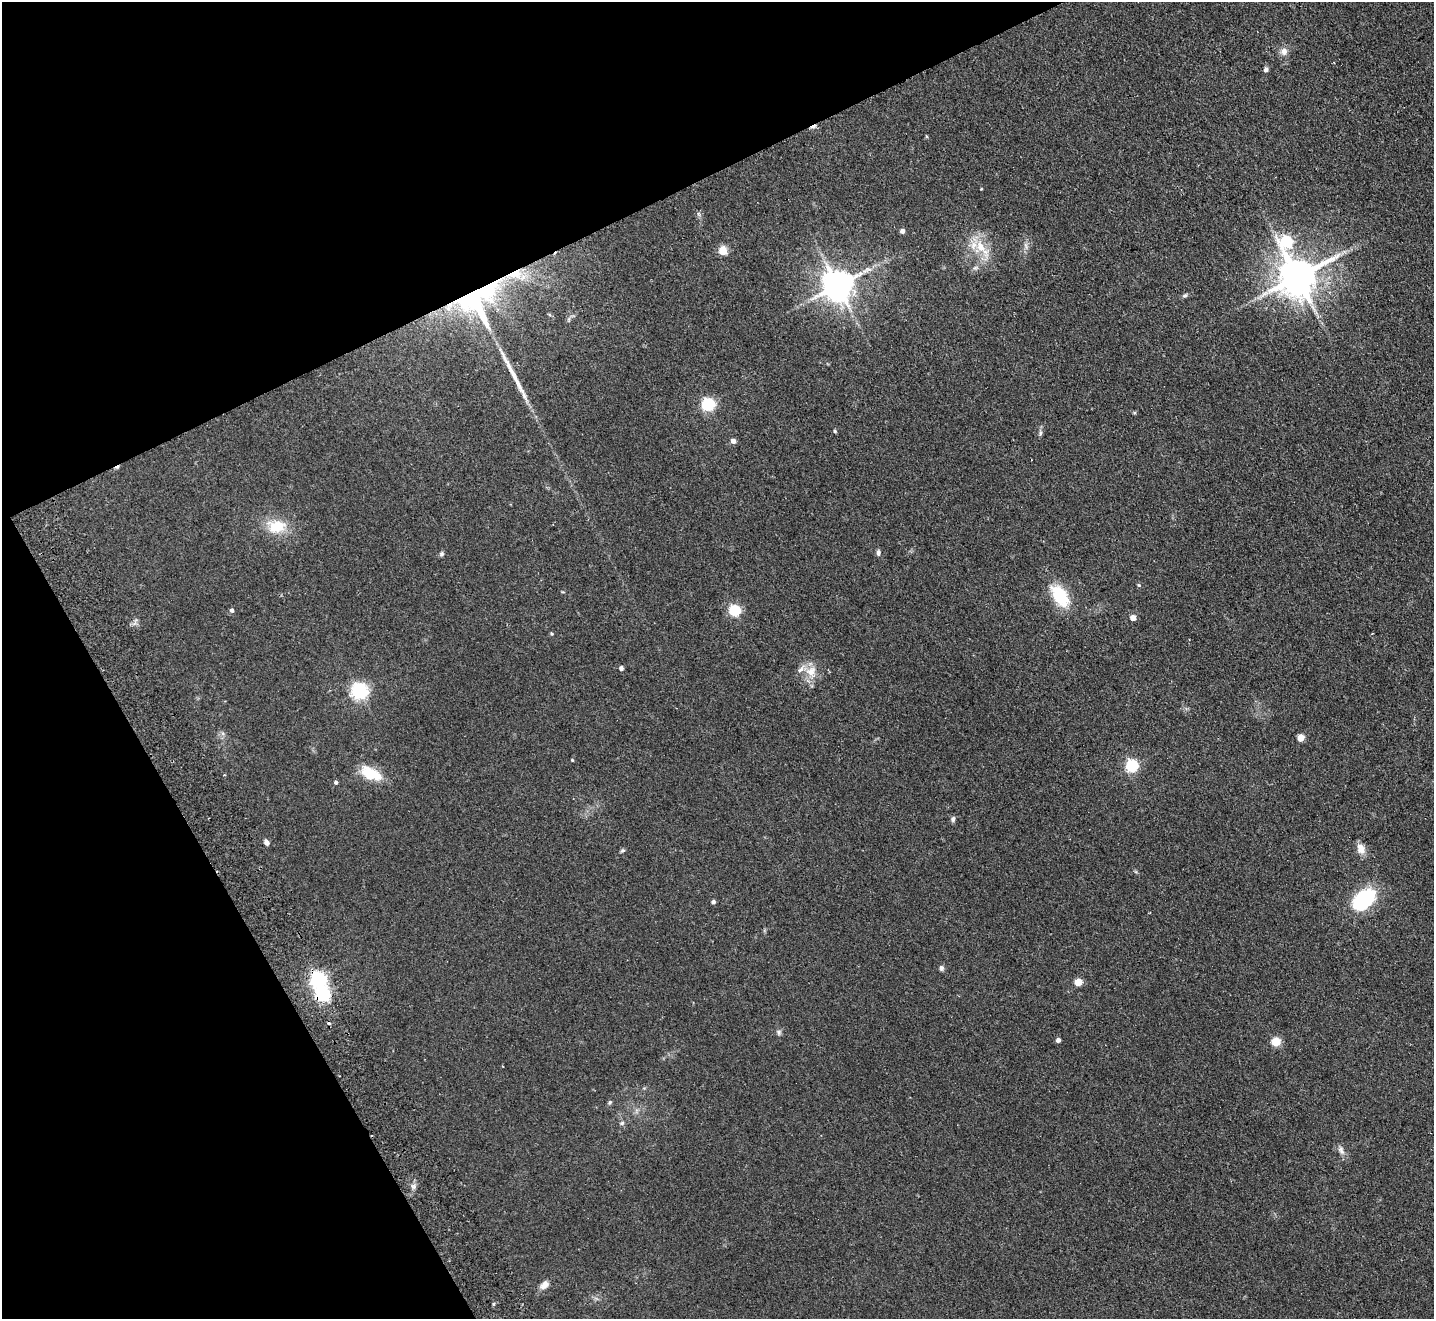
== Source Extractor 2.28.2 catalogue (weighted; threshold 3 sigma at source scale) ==
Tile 5 of 4 x 4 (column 1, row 2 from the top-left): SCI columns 52-1483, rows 2955-4271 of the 5830 x 5776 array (HDU 1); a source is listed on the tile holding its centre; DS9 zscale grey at full resolution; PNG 1436 x 1321 px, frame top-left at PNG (2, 2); no overlay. Shown black and unused: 25% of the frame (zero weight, under 2 of 3 exposures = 3% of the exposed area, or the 3 px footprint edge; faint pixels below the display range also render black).
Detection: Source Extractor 2.28.2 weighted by HDU 2 'WHT'; one run over the whole footprint, this tile lists its part. Background 0.0999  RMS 0.0098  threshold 0.044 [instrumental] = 3 sigma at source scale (4.5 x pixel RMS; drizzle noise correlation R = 1.50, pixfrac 1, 0.05/0.05 arcsec/px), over >= 5 px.
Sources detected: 58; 3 cosmic-ray / hot-pixel residue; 1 long thin detection or spike segment (spike, bleed or trail) — not listed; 1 inside a brighter listed object's ellipse — not listed separately; the other 53 listed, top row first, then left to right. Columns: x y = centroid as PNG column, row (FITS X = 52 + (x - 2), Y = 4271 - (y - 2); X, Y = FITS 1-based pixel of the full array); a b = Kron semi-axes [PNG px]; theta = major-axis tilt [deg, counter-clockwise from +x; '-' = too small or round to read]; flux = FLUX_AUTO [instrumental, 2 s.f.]
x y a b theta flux
1284 51 11 9 76 5.2
1266 69 7 5 76 2.3
926 136 4 3 - 1
902 231 5 4 - 3.9
1286 242 10 7 84 97
982 248 32 11 -51 21
723 251 5 5 - 37
515 274 21 12 6 19
1297 277 11 10 - 3000
838 285 9 9 - 1700
1185 296 7 5 19 1.7
477 301 41 36 73 150
569 319 7 4 71 1.5
708 404 6 6 - 160
835 431 5 4 - 1.2
1040 433 6 4 89 1.8
733 441 5 4 - 5.1
277 526 22 15 4 26
878 553 8 5 90 2.4
442 554 7 5 52 1.8
1139 585 5 5 - 1.1
1060 596 21 12 -56 46
232 610 5 4 - 2.5
734 610 6 5 - 90
1133 618 4 4 - 9
551 634 5 4 - 1.1
621 668 5 4 - 2.9
811 671 16 13 42 13
360 691 6 6 - 310
1301 738 5 5 - 16
572 760 3 3 - 0.94
1132 766 6 5 - 130
371 774 29 14 -26 25
336 782 5 4 - 1.8
953 819 7 5 -86 2.3
266 842 6 4 -60 4.5
1361 849 13 9 -72 8.8
622 850 6 5 - 1.5
1364 899 29 19 42 62
713 902 4 4 - 2.5
941 968 7 6 - 2.2
318 980 6 6 - 260
1078 982 5 5 - 25
323 994 6 6 - 210
779 1032 7 6 - 2.2
1058 1040 4 4 - 3.7
1276 1042 5 5 - 41
610 1102 6 4 45 1.3
622 1123 7 6 - 1.9
1341 1150 13 7 -67 4.6
413 1186 6 6 - 2.5
544 1285 13 8 44 6.1
493 1304 5 3 - 1.1
Overlapping masked pixels (flux is a lower limit): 4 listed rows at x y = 515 274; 477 301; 318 980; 323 994